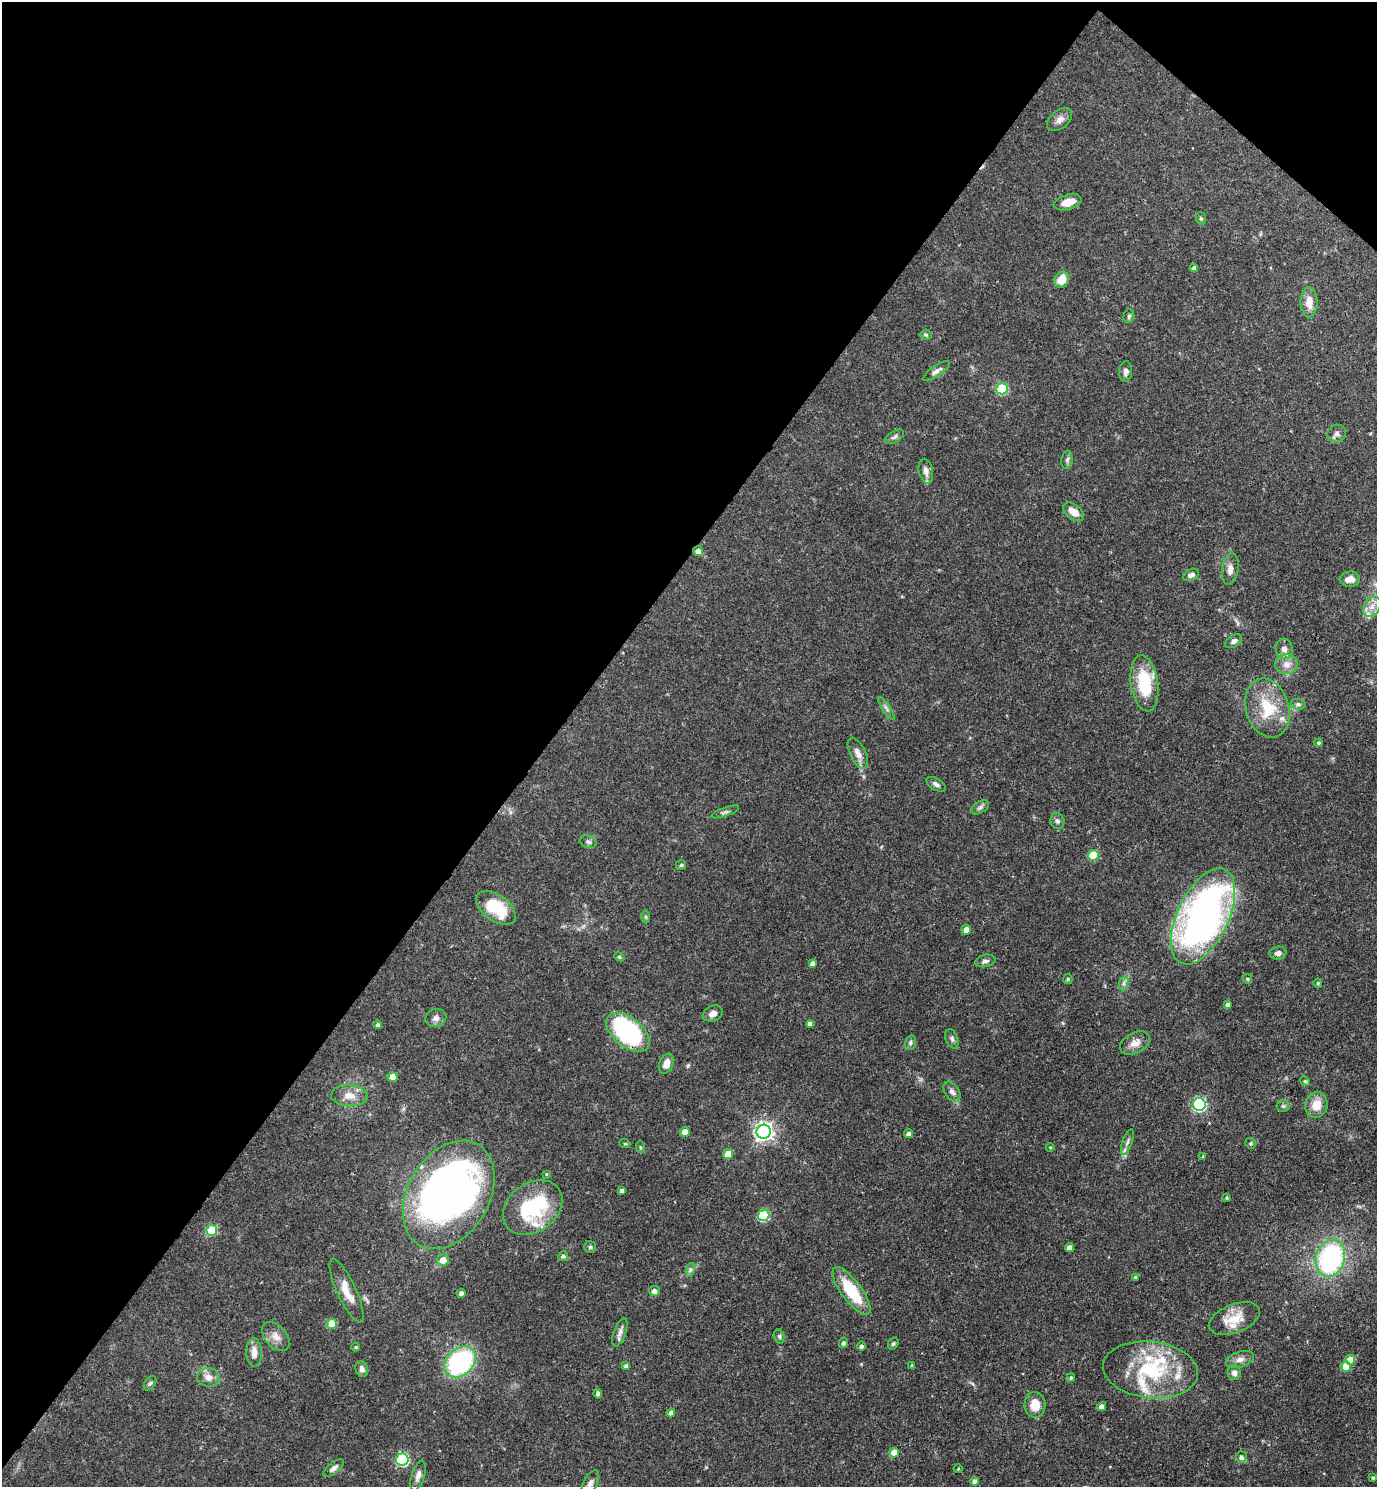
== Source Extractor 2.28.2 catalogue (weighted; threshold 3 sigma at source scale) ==
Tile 2 of 4 x 4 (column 2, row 1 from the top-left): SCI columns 1530-2904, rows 4458-5942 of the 5949 x 5944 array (HDU 1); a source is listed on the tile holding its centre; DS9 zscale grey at full resolution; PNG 1379 x 1489 px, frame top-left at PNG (2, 2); each listed source drawn as its Kron ellipse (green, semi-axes under 4 px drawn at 4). Shown black and unused: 41% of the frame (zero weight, under 3 of 4 exposures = <1% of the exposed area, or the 3 px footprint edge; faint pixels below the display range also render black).
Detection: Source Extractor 2.28.2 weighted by HDU 2 'WHT'; one run over the whole footprint, this tile lists its part. Background 0.0633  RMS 0.004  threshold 0.0182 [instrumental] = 3 sigma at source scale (4.5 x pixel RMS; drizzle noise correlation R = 1.50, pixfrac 1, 0.05/0.05 arcsec/px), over >= 5 px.
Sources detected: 139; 1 inside a brighter object's white glare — neither listed nor drawn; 9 inside a brighter listed object's ellipse — not listed separately; the other 129 listed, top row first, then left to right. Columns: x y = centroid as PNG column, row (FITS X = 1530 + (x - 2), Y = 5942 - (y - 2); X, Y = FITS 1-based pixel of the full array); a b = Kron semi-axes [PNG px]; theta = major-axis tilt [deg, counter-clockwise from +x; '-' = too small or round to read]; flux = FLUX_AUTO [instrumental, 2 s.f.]
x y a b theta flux
1060 120 14 9 40 2.6
1068 202 14 7 16 4.3
1201 218 6 5 - 0.66
1194 268 4 4 - 1.2
1062 280 8 7 - 5.9
1309 302 15 8 -90 4.5
1129 316 7 5 77 0.66
926 335 5 5 - 0.58
936 371 16 5 34 1.5
1126 371 10 6 87 1.5
1002 389 6 5 - 28
1337 434 9 8 - 1.7
894 437 11 5 31 1
1067 460 9 5 80 1.1
926 471 12 7 -78 2.2
1074 512 12 7 -38 4
698 551 5 5 - 2
1230 569 16 8 81 2.9
1191 575 8 5 25 1.5
1350 579 10 7 4 2.8
1372 607 11 7 57 3
1234 641 9 5 32 1.3
1284 649 10 8 -78 2.4
1286 664 11 9 1 3.1
1144 683 28 13 -82 19
1298 704 7 5 -14 0.9
886 708 13 4 -56 1.2
1267 708 30 21 -74 16
1319 743 4 4 - 0.77
858 753 17 7 -63 3.2
936 784 10 6 -30 1.3
980 807 10 5 31 1.1
725 812 15 3 19 0.94
1057 821 8 7 - 1.3
588 842 8 6 -19 1.1
1093 855 5 5 - 15
681 865 5 5 - 0.61
496 908 22 13 -36 15
1203 916 52 25 65 180
646 917 6 4 -90 0.56
966 930 5 4 - 4.3
1278 953 8 6 7 1.5
619 957 5 4 - 0.63
985 961 10 6 11 1.3
812 963 4 4 - 1.4
1068 979 5 4 - 0.48
1247 979 5 4 - 0.52
1124 983 7 4 72 1.1
1318 983 4 4 - 0.38
1228 1005 4 4 - 1.7
713 1013 10 7 23 2.2
436 1018 10 9 - 2
810 1024 4 4 - 1.8
378 1025 4 4 - 0.95
628 1032 25 14 -39 57
952 1039 10 6 -67 1.1
910 1043 7 5 73 0.8
1135 1043 16 10 28 3.5
666 1064 10 7 67 3.5
393 1077 5 5 - 5.9
1305 1081 5 4 - 0.53
952 1092 11 7 -56 1.7
349 1096 18 10 -3 4.5
1199 1104 6 6 - 63
1316 1105 13 11 73 5.8
1283 1106 6 6 - 0.79
685 1132 5 4 - 5.4
764 1132 7 7 - 190
909 1134 4 4 - 1.4
1127 1142 13 5 70 1.5
1251 1143 5 5 - 0.65
625 1144 5 3 - 0.42
640 1147 6 4 -71 0.52
1050 1147 4 3 - 0.34
728 1154 5 5 - 7.3
1203 1156 4 4 - 0.37
546 1174 4 3 - 0.38
622 1191 4 3 - 1.1
449 1195 58 40 59 210
1227 1198 4 4 - 0.61
533 1207 32 24 37 33
764 1215 6 5 - 25
212 1230 5 5 - 18
590 1247 6 6 - 0.72
1070 1248 4 4 - 3.1
563 1256 5 4 - 0.97
1330 1258 19 14 72 65
443 1260 6 5 - 4
690 1270 7 4 72 0.82
1135 1277 4 4 - 0.5
347 1291 35 9 -65 6.4
654 1291 5 5 - 2
851 1291 29 10 -53 18
461 1293 4 4 - 1.7
1234 1319 27 14 21 8
332 1324 5 5 - 8.1
620 1332 15 6 69 1.9
276 1336 17 10 -49 3.5
779 1336 7 5 -73 0.75
843 1343 5 4 - 1.1
893 1344 6 5 - 0.69
861 1346 4 4 - 1
356 1347 4 4 - 0.41
254 1353 14 7 -88 3.1
1240 1360 14 8 17 2.4
1350 1360 5 5 - 6.8
460 1362 18 13 43 55
626 1366 4 4 - 1.2
912 1366 4 4 - 0.59
1346 1367 5 5 - 9.5
362 1369 8 6 -71 1.5
1151 1370 48 28 -6 32
1234 1373 7 6 - 1.7
208 1377 11 9 -7 3
1071 1378 4 3 - 0.58
150 1383 8 5 54 0.77
598 1394 5 4 - 1.4
1035 1405 13 10 -88 5.9
1102 1406 4 4 - 1.9
671 1413 4 4 - 1.8
894 1453 5 5 - 5.7
1241 1457 6 5 - 1.2
402 1460 6 6 - 46
334 1468 12 5 38 1.7
958 1469 4 3 - 0.3
418 1476 15 6 72 2.1
1373 1478 3 3 - 0.59
975 1481 4 4 - 1.6
590 1483 14 7 63 2.1
Overlapping masked pixels (flux is a lower limit): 2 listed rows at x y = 698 551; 628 1032
Isophote crosses this tile's border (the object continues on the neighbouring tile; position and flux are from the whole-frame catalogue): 1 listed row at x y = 590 1483